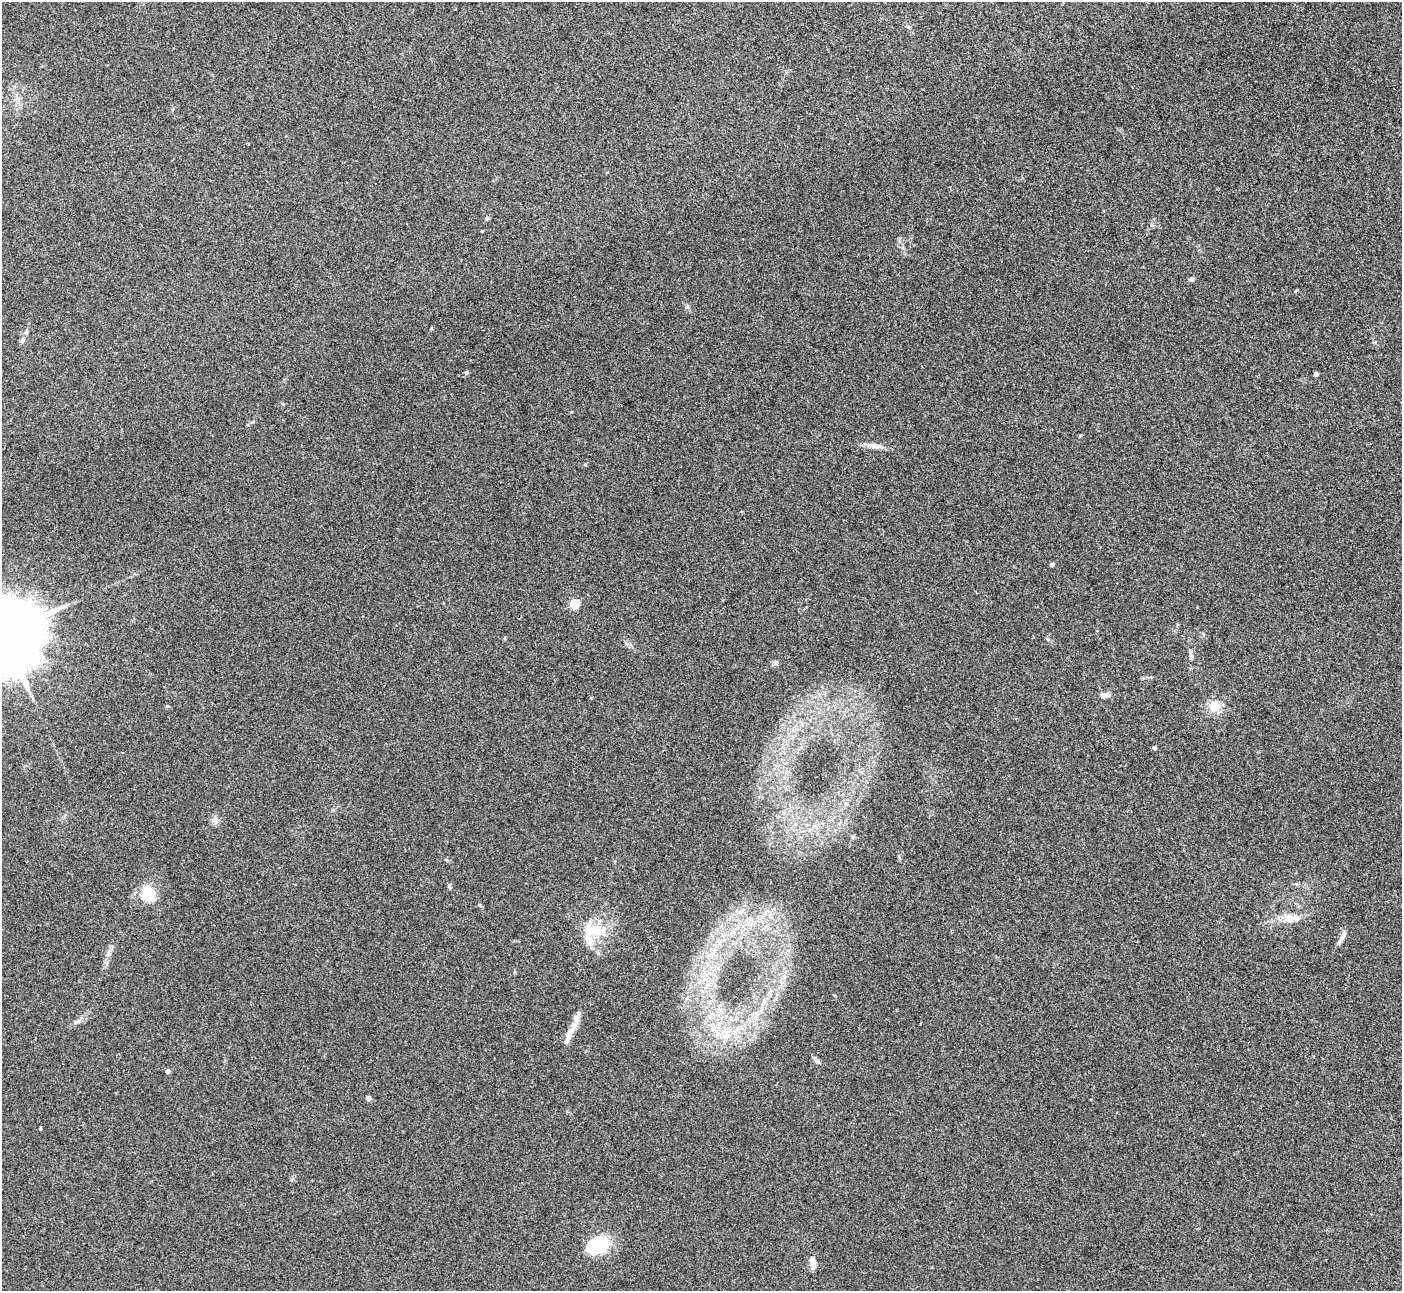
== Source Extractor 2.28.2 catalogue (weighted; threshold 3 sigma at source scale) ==
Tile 10 of 4 x 4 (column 2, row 3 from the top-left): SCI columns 1402-2801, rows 1440-2728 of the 5603 x 5591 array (HDU 1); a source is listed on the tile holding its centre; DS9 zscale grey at full resolution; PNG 1404 x 1293 px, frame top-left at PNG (2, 2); no overlay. Shown black and unused: <1% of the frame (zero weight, under 3 of 4 exposures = <1% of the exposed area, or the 3 px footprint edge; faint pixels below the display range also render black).
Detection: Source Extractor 2.28.2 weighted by HDU 2 'WHT'; one run over the whole footprint, this tile lists its part. Background 0.106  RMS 0.0063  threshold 0.0281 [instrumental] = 3 sigma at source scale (4.5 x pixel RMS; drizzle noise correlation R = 1.50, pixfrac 1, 0.05/0.05 arcsec/px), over >= 5 px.
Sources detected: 33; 1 inside a brighter object's white glare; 1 cosmic-ray / hot-pixel residue — not listed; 1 inside a brighter listed object's ellipse — not listed separately; the other 30 listed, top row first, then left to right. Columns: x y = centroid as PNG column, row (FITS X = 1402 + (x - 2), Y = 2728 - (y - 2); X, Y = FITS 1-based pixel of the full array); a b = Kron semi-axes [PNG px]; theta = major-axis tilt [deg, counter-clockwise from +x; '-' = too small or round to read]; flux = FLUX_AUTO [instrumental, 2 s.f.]
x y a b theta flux
487 218 5 4 - 0.97
482 231 3 3 - 0.44
1191 279 6 5 - 1.2
22 340 8 6 60 1.7
466 372 4 4 - 1.3
1316 374 4 4 - 2.7
873 446 23 6 -8 4.5
1052 564 4 4 - 1.8
575 604 5 5 - 25
3 634 25 18 20 10000
1191 656 10 5 -88 1.9
1104 695 12 6 -1 3.1
167 706 5 4 - 0.72
1214 706 14 13 - 8.9
1154 748 4 3 - 1.7
215 820 11 7 -71 2.6
150 894 24 15 51 13
479 905 5 4 - 0.71
1290 919 14 12 -52 6.5
592 932 35 26 25 23
1343 936 14 7 63 3.8
576 1020 26 7 70 5.5
77 1022 13 5 23 2.5
568 1035 18 7 68 5.9
727 1035 7 4 -19 2.2
817 1061 6 5 - 1.3
168 1071 4 4 - 2.5
368 1098 4 4 - 4.2
598 1245 18 12 30 41
813 1262 10 8 -73 3.4
Isophote crosses this tile's border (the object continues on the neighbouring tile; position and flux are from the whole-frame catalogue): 1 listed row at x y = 3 634
Unlisted compact peaks at least as high as the median listed source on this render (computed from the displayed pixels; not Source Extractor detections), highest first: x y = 40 1129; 449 886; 585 465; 776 662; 447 860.